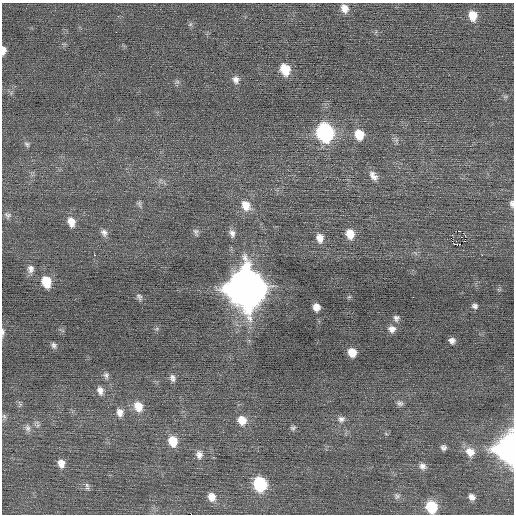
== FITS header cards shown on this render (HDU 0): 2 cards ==
NAXIS1  =                  512 / Axis length
NAXIS2  =                  512 / Axis length

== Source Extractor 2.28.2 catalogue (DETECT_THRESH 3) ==
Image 512 x 512 px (HDU 0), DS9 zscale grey, 1 PNG px = 1 image px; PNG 516 x 516 px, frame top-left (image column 1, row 512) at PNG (2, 3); no overlay
Background 0.0294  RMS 0.69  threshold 2.06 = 3 sigma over >= 5 px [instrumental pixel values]
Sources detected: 67; all 67 listed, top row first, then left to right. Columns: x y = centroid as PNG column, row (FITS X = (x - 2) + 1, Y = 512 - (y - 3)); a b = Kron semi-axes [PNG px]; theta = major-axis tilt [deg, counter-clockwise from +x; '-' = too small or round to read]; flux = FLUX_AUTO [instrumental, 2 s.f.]
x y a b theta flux
345 8 11 9 -65 380
473 15 10 8 -82 620
190 24 7 5 45 85
116 32 2 2 - 94
3 50 8 4 86 280
285 69 10 8 -69 1200
236 80 10 8 -78 240
177 82 6 4 18 85
505 97 7 4 18 75
325 132 12 10 -71 8900
359 135 11 9 -68 860
396 140 7 4 71 93
27 144 8 6 -45 110
373 176 14 9 -55 320
139 204 10 5 -79 120
512 204 9 5 -83 140
246 205 15 11 -59 580
7 215 9 8 - 170
71 222 12 8 -71 460
458 231 3 2 - 800
196 232 9 6 -77 130
104 233 10 8 -60 210
232 233 10 7 -68 210
350 234 10 8 -75 630
465 235 4 3 - 100
320 238 11 8 -80 370
451 238 2 2 - 230
455 244 3 2 - 32
94 255 3 2 - 340
31 269 6 5 - 180
46 282 11 9 -70 1000
246 288 16 14 -75 150000
139 297 10 7 -59 140
349 297 6 3 19 56
475 306 7 6 - 130
316 307 7 6 - 370
396 318 8 8 - 160
392 329 10 8 -19 270
3 332 9 4 89 130
452 341 6 5 - 180
54 345 7 7 - 130
352 352 7 7 - 570
106 375 9 7 -87 140
173 378 10 7 -74 190
100 390 11 8 -75 270
400 403 9 6 -12 130
138 406 12 10 -65 660
120 412 10 8 -80 300
4 416 7 5 -68 98
341 419 10 8 4 190
242 420 11 10 - 590
37 424 12 5 -76 140
28 428 11 7 -74 190
293 428 7 6 - 100
173 441 11 9 -77 840
443 447 6 6 - 140
510 448 13 10 -85 42000
470 452 12 11 - 510
199 455 11 9 -83 260
61 463 10 8 -77 370
423 466 10 8 -36 220
260 484 10 9 - 3500
87 486 11 5 -80 130
397 496 8 8 - 160
212 497 10 9 - 450
472 497 8 6 -41 210
431 507 10 9 - 1700
At the frame edge (FLAGS 8, measured only in part): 5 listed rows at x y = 3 50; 512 204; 3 332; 510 448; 431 507